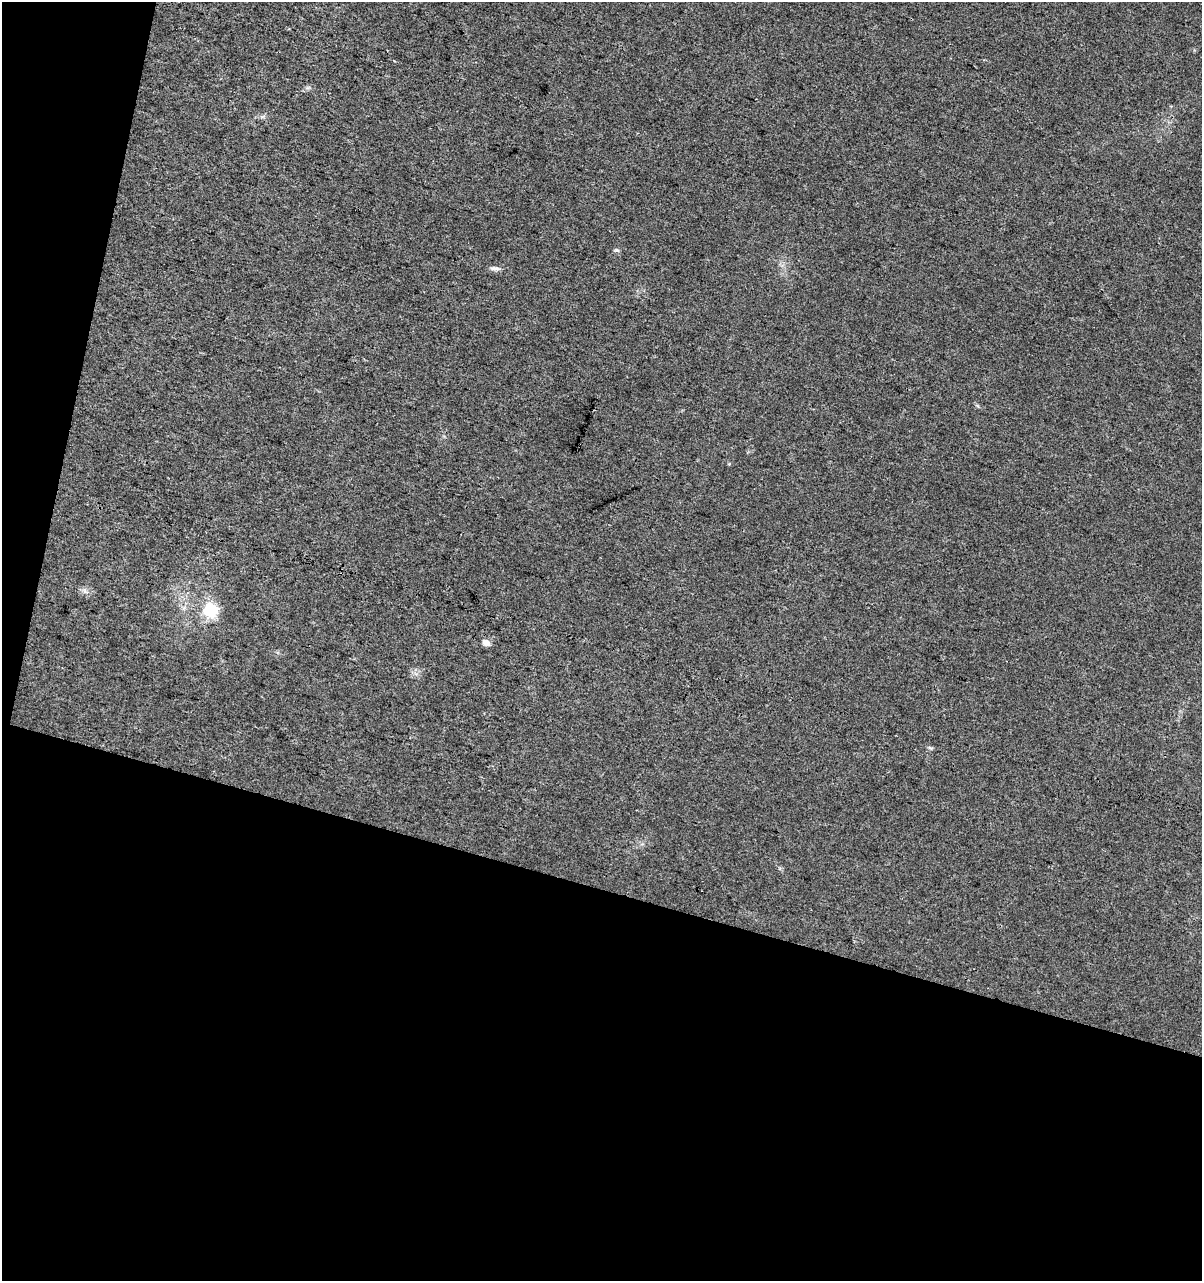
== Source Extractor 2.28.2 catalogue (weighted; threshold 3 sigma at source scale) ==
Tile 3 of 2 x 2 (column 1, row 2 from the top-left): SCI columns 129-1328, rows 1-1279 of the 2640 x 2558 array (HDU 1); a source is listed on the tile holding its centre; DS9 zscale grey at full resolution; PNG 1204 x 1283 px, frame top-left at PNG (2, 2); no overlay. Shown black and unused: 34% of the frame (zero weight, under 3 of 4 exposures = <1% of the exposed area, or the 3 px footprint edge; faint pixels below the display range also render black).
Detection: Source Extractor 2.28.2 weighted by HDU 2 'WHT'; one run over the whole footprint, this tile lists its part. Background 0.0181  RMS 0.0043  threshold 0.0194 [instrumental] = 3 sigma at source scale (4.5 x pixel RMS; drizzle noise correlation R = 1.50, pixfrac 1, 0.0396/0.0396 arcsec/px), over >= 5 px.
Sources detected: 5; all 5 listed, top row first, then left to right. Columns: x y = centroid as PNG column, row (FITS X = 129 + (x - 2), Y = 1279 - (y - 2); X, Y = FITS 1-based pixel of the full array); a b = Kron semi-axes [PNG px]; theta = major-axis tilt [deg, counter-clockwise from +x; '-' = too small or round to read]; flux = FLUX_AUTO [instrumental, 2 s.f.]
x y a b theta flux
617 250 7 5 -20 0.78
494 268 14 5 0 1.5
85 591 7 4 90 0.97
210 610 20 18 -36 13
486 643 7 5 -30 3.6